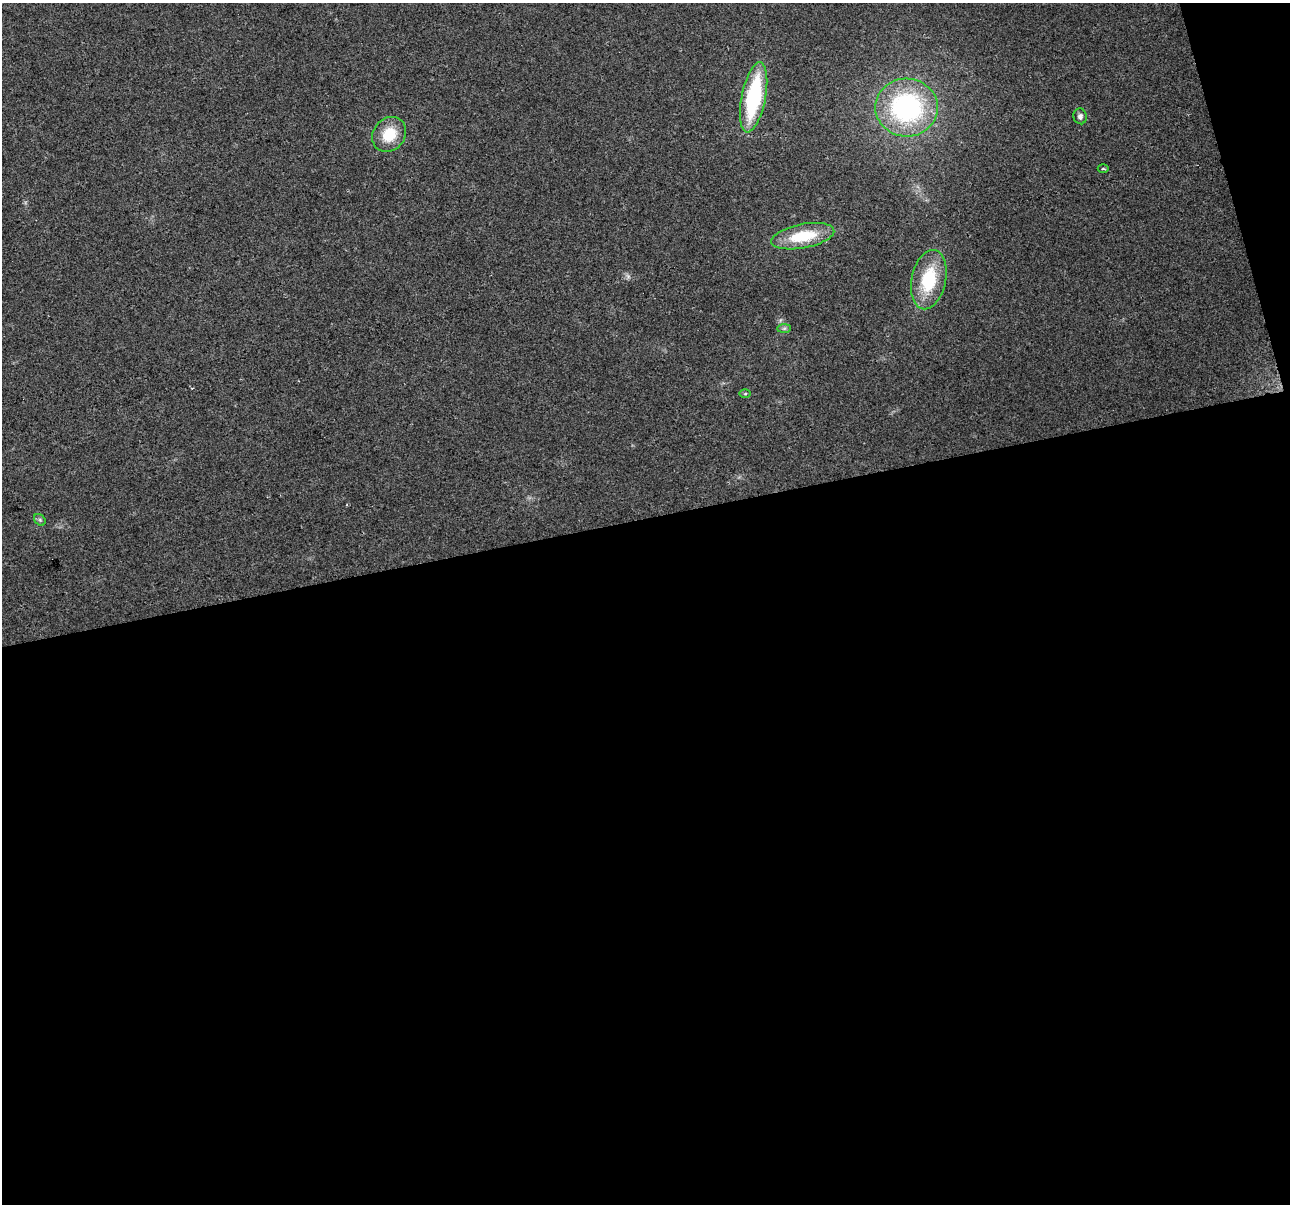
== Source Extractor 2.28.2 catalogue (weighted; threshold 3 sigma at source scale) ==
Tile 16 of 4 x 4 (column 4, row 4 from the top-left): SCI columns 3863-5150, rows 96-1297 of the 5150 x 4949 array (HDU 1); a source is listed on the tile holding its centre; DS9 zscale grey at full resolution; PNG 1292 x 1206 px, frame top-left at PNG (2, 3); each listed source drawn as its Kron ellipse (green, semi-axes under 4 px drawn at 4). Shown black and unused: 59% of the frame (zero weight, under 2 of 3 exposures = <1% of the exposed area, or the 3 px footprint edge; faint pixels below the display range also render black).
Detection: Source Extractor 2.28.2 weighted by HDU 2 'WHT'; one run over the whole footprint, this tile lists its part. Background 0.0568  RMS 0.0076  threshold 0.0341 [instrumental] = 3 sigma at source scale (4.5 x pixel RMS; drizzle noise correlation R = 1.50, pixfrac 1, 0.0396/0.0396 arcsec/px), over >= 5 px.
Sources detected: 10; all 10 listed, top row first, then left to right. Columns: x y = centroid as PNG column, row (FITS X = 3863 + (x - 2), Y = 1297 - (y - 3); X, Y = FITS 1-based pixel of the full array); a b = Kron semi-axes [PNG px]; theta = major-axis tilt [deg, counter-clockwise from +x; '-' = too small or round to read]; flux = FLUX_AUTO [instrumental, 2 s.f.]
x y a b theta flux
754 97 35 12 79 81
907 107 31 29 -3 130
1080 116 8 6 -75 2.2
389 134 18 16 50 22
1103 169 5 3 - 0.91
803 236 32 12 11 31
929 280 30 17 78 42
784 328 7 4 1 1.4
745 394 5 3 - 0.84
40 520 6 5 - 1.4